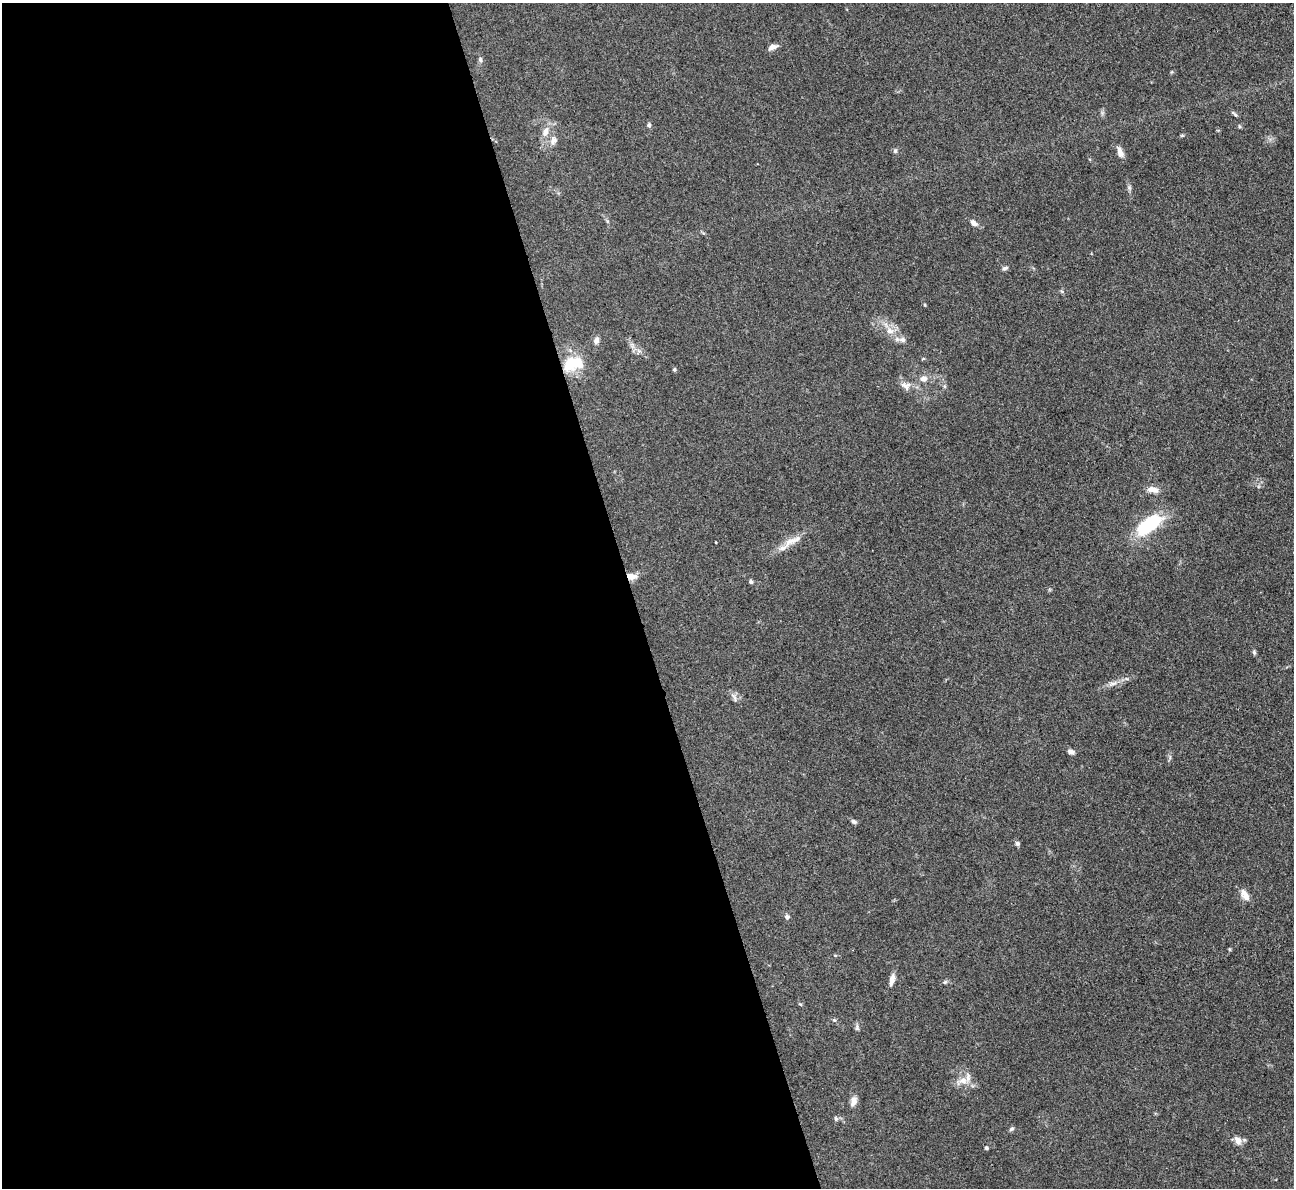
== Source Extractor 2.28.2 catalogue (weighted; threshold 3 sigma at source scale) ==
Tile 9 of 4 x 4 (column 1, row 3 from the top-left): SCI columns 1-1292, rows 1451-2636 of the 5170 x 5151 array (HDU 1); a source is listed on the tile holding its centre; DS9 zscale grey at full resolution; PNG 1296 x 1190 px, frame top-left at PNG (2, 3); no overlay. Shown black and unused: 49% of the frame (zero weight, under 3 of 4 exposures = <1% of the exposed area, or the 3 px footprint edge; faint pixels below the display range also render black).
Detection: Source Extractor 2.28.2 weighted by HDU 2 'WHT'; one run over the whole footprint, this tile lists its part. Background 0.105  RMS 0.006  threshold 0.0269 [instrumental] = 3 sigma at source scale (4.5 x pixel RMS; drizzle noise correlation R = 1.50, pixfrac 1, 0.05/0.05 arcsec/px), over >= 5 px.
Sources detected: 47; all 47 listed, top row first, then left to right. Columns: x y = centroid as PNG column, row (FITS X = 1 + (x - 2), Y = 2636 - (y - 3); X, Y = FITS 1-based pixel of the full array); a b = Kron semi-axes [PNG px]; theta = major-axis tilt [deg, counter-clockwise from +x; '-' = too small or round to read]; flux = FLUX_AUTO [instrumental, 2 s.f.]
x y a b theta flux
773 47 12 6 22 2.7
480 60 7 5 -87 1.3
1171 72 5 3 - 0.55
1234 114 12 3 -42 1.1
649 125 6 5 - 1.2
1239 126 5 3 - 0.69
546 132 15 8 74 4.8
1182 135 6 4 0 0.65
554 140 11 8 62 3.2
895 151 6 5 - 1.1
1120 152 14 7 -70 3.5
974 223 9 6 -40 2.8
1005 268 8 5 22 1.3
925 305 4 4 - 0.56
890 331 12 9 -17 4.9
596 340 9 6 74 2.3
902 340 10 8 -5 2.5
572 364 22 14 13 21
674 369 4 4 - 0.94
924 379 10 8 -5 3.5
906 386 14 11 -10 4.3
944 386 6 4 -71 0.87
1153 489 14 7 -10 4.3
1149 525 30 14 34 37
792 541 34 9 28 8.3
631 576 11 7 -7 5.5
751 582 5 4 - 1
1254 652 7 5 -69 0.95
1112 684 15 5 20 3.3
734 697 14 5 -65 2
1071 752 9 6 -23 2
854 822 8 5 -16 1.2
1017 843 6 5 - 1.3
1245 895 15 7 -58 5
787 917 6 6 - 1.6
1229 949 5 3 - 0.59
892 979 14 6 77 3.9
945 982 7 4 45 0.89
800 1004 5 4 - 0.65
834 1020 6 5 - 0.9
857 1028 10 5 -87 1.3
962 1081 18 9 20 5.7
853 1101 11 7 74 3.9
836 1119 7 5 -75 1.1
1011 1129 7 5 33 1.2
1238 1140 12 8 -59 3.9
986 1148 4 4 - 1.2
Overlapping masked pixels (flux is a lower limit): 2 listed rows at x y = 572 364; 631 576
Unlisted compact peaks at least as high as the median listed source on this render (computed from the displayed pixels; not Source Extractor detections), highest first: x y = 1129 187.